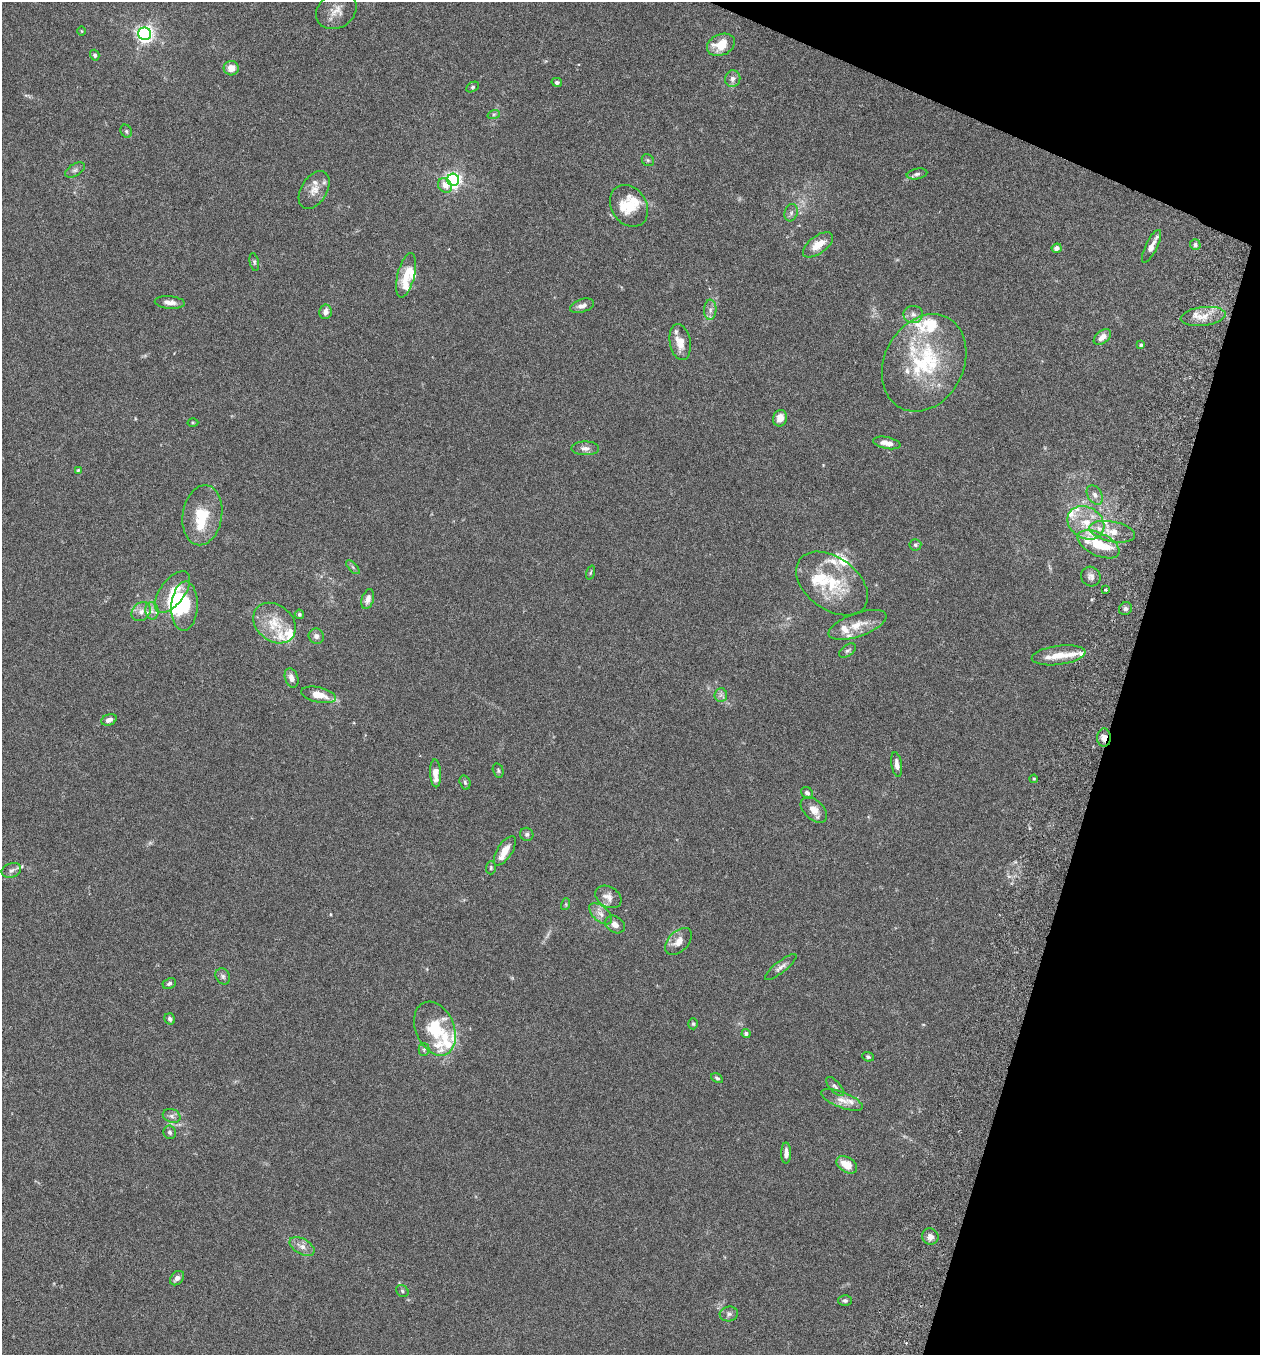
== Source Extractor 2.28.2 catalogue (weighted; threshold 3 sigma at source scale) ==
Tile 8 of 4 x 4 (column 4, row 2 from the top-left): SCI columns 3967-5224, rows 2737-4089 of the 5545 x 5467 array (HDU 1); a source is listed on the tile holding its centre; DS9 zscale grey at full resolution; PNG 1262 x 1357 px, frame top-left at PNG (2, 2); each listed source drawn as its Kron ellipse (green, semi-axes under 4 px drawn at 4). Shown black and unused: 15% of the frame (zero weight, under 3 of 6 exposures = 3% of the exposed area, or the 3 px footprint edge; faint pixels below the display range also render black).
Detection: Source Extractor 2.28.2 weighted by HDU 2 'WHT'; one run over the whole footprint, this tile lists its part. Background 0.0188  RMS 0.002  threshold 0.00818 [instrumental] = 3 sigma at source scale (4.09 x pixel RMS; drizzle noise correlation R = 1.36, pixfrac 0.8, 0.05/0.05 arcsec/px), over >= 5 px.
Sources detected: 143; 2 inside a brighter object's white glare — neither listed nor drawn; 35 inside a brighter listed object's ellipse — not listed separately; the other 106 listed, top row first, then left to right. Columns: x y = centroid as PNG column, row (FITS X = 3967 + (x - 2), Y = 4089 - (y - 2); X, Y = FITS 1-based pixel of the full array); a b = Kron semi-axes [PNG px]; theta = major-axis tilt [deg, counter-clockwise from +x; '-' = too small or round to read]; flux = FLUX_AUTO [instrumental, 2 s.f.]
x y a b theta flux
336 11 21 17 32 2.2
82 31 5 3 - 0.15
145 34 6 6 - 56
721 45 14 10 23 3.8
95 55 5 4 - 0.38
231 68 7 7 - 1.7
733 79 8 7 - 0.79
557 82 5 4 - 0.41
473 87 7 4 27 0.3
494 114 6 4 18 0.27
126 131 7 5 -63 0.33
648 160 6 5 - 0.29
75 170 11 6 32 0.58
917 174 10 5 10 0.54
453 180 6 6 - 56
445 185 8 6 -48 1.4
314 190 21 13 59 2
629 206 22 17 -56 4.2
791 213 9 6 75 0.53
818 245 17 8 36 2.7
1195 245 5 5 - 0.54
1151 246 18 6 64 1.3
1057 248 5 4 - 1.1
254 262 9 4 -79 0.33
406 275 23 8 76 2.7
170 302 15 6 -5 1.1
582 306 12 6 17 0.85
710 310 10 6 88 0.72
325 312 7 6 - 1
913 315 9 8 - 0.95
1203 316 22 9 7 2.4
1102 337 10 6 39 1.3
680 342 18 10 -80 2.6
1141 345 4 4 - 0.26
924 363 51 39 62 18
780 418 8 7 - 1.6
193 422 5 3 - 0.2
887 443 14 6 -11 1.4
585 448 14 7 0 0.92
78 470 4 3 - 0.18
1095 495 10 7 -57 0.81
202 515 30 19 81 6.3
1086 523 19 15 -33 4.2
1112 532 23 10 -11 2.7
1098 544 23 11 -25 5.1
915 545 6 5 - 0.35
353 567 8 3 -45 0.33
590 573 7 3 71 0.19
1091 577 10 9 - 0.83
832 584 40 26 -36 9.6
1105 589 3 3 - 0.23
172 592 24 12 53 3.5
368 599 10 6 73 0.91
185 606 25 13 87 6
1125 609 7 6 - 0.43
152 611 9 6 -78 0.88
141 612 10 8 44 1.2
299 614 5 4 - 0.37
274 623 23 18 -40 4.4
857 625 30 11 19 3.5
316 636 8 7 - 0.74
848 651 9 5 35 0.45
1059 655 27 9 7 3
291 678 10 6 -71 1.1
319 695 17 7 -13 2.9
721 695 7 6 - 0.56
109 720 8 5 22 0.91
1104 738 9 7 88 1.4
897 764 12 5 -81 0.91
498 770 7 5 -75 0.32
435 773 14 5 -87 2.1
1034 779 4 3 - 0.19
465 782 7 5 -72 0.38
807 793 6 5 - 0.46
814 810 16 9 -43 1.6
527 834 7 6 - 0.45
505 851 16 7 57 2.1
491 868 6 5 - 0.27
11 870 10 7 21 0.65
608 897 14 10 -31 1.4
566 904 6 4 73 0.19
601 914 13 7 -41 1.1
615 924 10 8 -33 1.1
679 941 16 10 46 1.8
781 967 19 5 38 0.87
223 976 8 7 - 0.52
169 983 7 5 26 0.47
170 1019 6 5 - 0.53
693 1024 5 4 - 0.26
435 1029 28 19 -68 7.2
746 1033 4 4 - 0.49
424 1050 6 5 - 0.34
868 1057 6 4 -25 0.33
717 1078 6 4 -28 0.33
835 1086 12 5 -48 0.49
842 1100 22 8 -21 1.6
172 1116 9 6 -17 0.66
170 1132 7 6 - 0.48
786 1153 10 5 90 1
847 1165 11 7 -31 2.8
930 1237 8 8 - 0.93
302 1246 14 7 -29 1.2
177 1278 8 6 46 0.85
402 1291 6 5 - 0.37
845 1300 6 5 - 0.41
729 1314 9 7 12 0.62
Overlapping masked pixels (flux is a lower limit): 1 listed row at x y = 1104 738